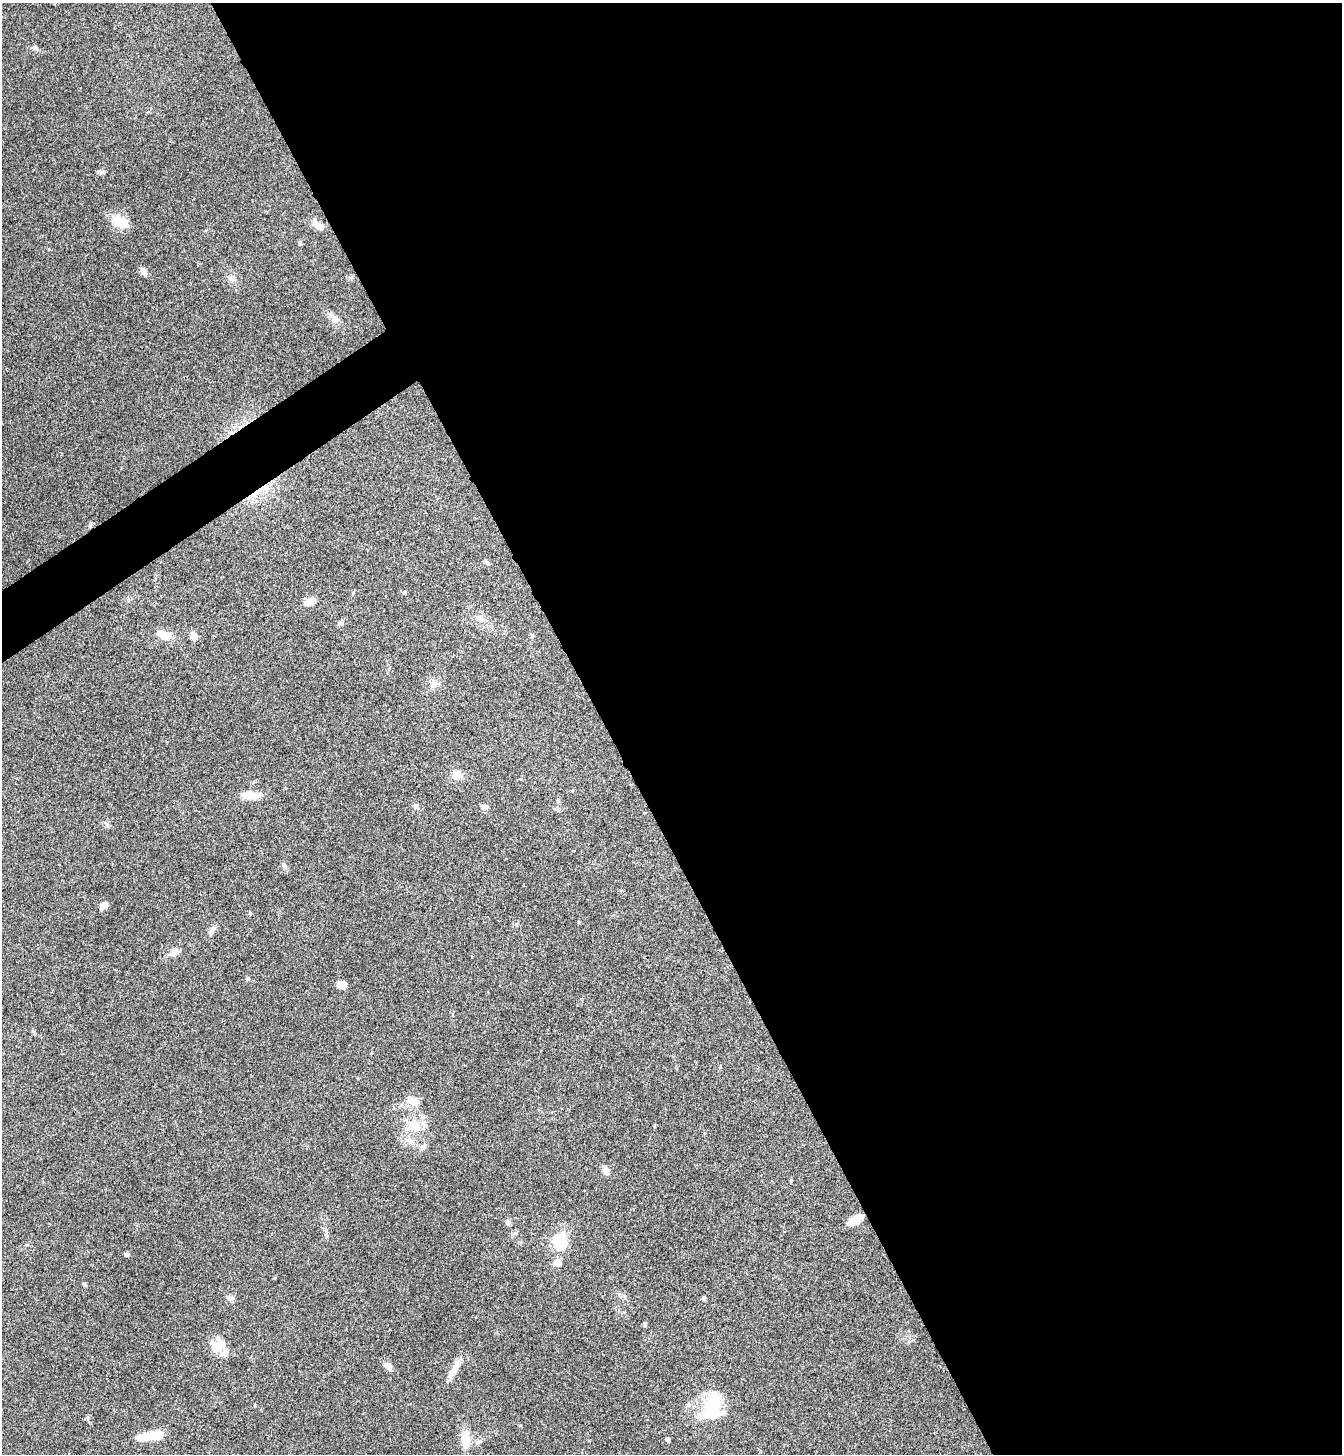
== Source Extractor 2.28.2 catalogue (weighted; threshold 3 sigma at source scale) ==
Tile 8 of 4 x 4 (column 4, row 2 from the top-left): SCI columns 4177-5516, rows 2912-4363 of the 5812 x 5818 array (HDU 1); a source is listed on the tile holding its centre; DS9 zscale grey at full resolution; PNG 1344 x 1456 px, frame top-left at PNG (2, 3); no overlay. Shown black and unused: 57% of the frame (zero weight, under 3 of 4 exposures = <1% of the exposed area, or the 3 px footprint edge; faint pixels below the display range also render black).
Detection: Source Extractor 2.28.2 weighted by HDU 2 'WHT'; one run over the whole footprint, this tile lists its part. Background 0.0593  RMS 0.0051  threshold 0.0228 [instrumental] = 3 sigma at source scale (4.5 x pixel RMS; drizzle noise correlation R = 1.50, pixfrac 1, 0.05/0.05 arcsec/px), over >= 5 px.
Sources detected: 52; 1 cosmic-ray / hot-pixel residue — not listed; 1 inside a brighter listed object's ellipse — not listed separately; the other 50 listed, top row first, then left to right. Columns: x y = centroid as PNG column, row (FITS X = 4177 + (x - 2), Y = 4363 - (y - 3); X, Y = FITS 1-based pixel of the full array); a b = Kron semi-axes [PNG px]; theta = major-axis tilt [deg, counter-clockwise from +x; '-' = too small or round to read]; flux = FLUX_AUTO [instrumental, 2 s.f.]
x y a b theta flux
34 48 11 4 -7 1.3
119 221 19 13 -31 8.9
318 226 15 9 -32 3.6
143 271 12 6 -59 2
231 279 7 5 -1 1.3
334 318 13 7 -74 2.6
90 525 7 4 46 0.87
486 562 9 4 -48 1
404 592 5 4 - 0.58
309 601 14 8 26 3.7
480 619 12 10 -45 3.6
340 623 7 5 42 0.97
165 635 17 8 -16 6.4
194 636 8 6 -71 3.2
532 636 6 4 89 0.67
435 683 7 4 18 1.3
457 775 12 11 - 4
251 795 21 8 1 7.9
558 801 6 4 88 0.99
416 806 7 5 2 1.1
485 807 9 6 -10 1.6
107 824 7 4 -19 0.95
285 867 7 4 -70 0.98
104 905 9 7 44 2.9
211 932 9 6 27 1.5
174 952 13 9 41 3.4
248 978 6 4 -2 0.81
341 985 8 6 7 4.8
33 1031 5 5 - 0.63
412 1101 17 9 -23 4.6
414 1126 20 13 -29 8.9
409 1140 10 7 -18 2.5
423 1147 11 6 50 1.6
606 1171 9 6 -71 3.2
791 1180 6 3 73 0.46
855 1220 17 7 28 7.8
508 1222 8 6 76 1.2
560 1241 10 8 -86 31
126 1254 6 5 - 1
557 1262 7 7 - 4.3
230 1298 11 6 -1 1.6
704 1298 5 4 - 0.88
645 1324 5 5 - 0.67
216 1346 22 12 -49 7.2
388 1366 13 7 -55 2.5
455 1369 28 7 61 5.1
713 1407 35 24 78 23
151 1436 30 8 8 11
466 1439 22 11 88 7.9
668 1439 5 4 - 0.98
Overlapping masked pixels (flux is a lower limit): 1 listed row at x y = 855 1220
Unlisted compact peaks at least as high as the median listed source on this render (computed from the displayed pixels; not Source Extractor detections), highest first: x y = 102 172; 326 1231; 516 924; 250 913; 88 1418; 300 244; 85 1285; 255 1405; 520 1425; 350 278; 654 1126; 275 1278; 49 249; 579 922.